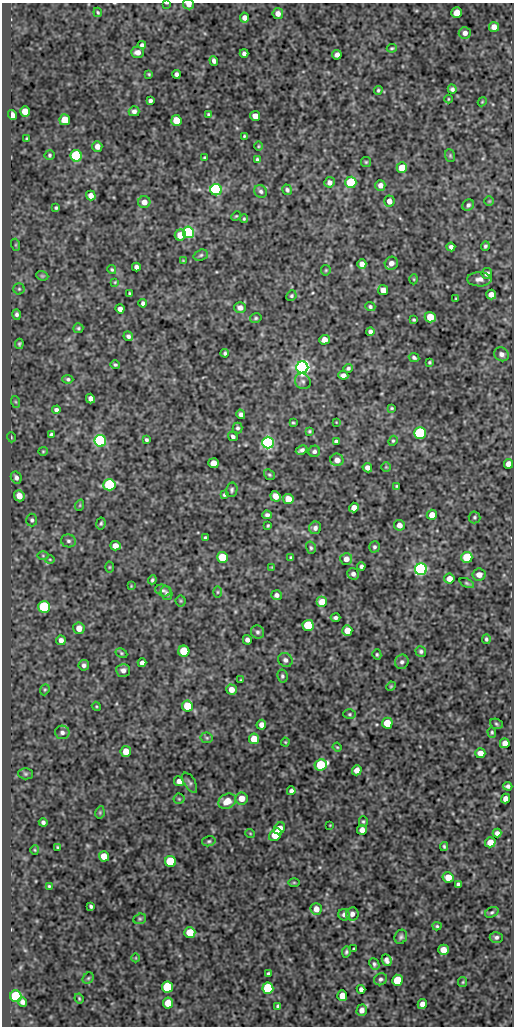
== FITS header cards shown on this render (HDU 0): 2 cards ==
NAXIS1  =                  512
NAXIS2  =                 1024

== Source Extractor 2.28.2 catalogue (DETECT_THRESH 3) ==
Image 512 x 1024 px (HDU 0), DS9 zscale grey, 1 PNG px = 1 image px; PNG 516 x 1028 px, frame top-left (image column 1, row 1024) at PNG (2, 3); each listed source drawn as its Kron ellipse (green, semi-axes under 4 px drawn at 4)
Background 48.4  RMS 0.55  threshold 1.65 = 3 sigma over >= 5 px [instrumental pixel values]
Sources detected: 272; all 272 listed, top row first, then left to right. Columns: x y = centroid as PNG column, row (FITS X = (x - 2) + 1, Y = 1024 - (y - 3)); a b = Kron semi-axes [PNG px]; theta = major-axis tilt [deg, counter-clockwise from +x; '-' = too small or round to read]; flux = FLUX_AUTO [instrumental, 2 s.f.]
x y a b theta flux
167 3 3 2 - 31
189 4 5 5 - 200
98 12 5 3 - 45
457 13 5 5 - 420
278 14 5 5 - 210
244 18 5 4 - 180
494 27 5 5 - 270
465 33 6 5 - 150
142 45 4 4 - 89
392 48 5 3 - 50
137 52 6 5 - 210
244 53 4 4 - 100
337 55 5 4 - 150
214 61 5 4 - 110
149 74 4 3 - 40
176 74 4 4 - 110
452 89 5 4 - 91
378 90 4 4 - 54
448 99 4 3 - 30
150 101 4 4 - 87
482 102 4 3 - 34
25 111 5 5 - 510
134 111 5 5 - 120
208 114 3 3 - 51
12 115 5 4 - 190
255 116 5 5 - 320
65 120 5 5 - 860
176 120 5 5 - 730
244 136 4 3 - 38
27 139 3 3 - 45
97 146 5 5 - 210
258 146 5 3 - 35
50 155 5 5 - 60
76 156 6 5 - 3600
450 156 6 5 - 53
204 157 3 3 - 44
257 159 3 3 - 60
366 162 5 5 - 46
402 168 5 5 - 630
329 182 5 5 - 150
351 182 6 5 - 2200
380 185 5 5 - 190
216 190 6 5 - 8600
287 190 5 4 - 79
261 191 7 6 - 94
91 195 5 4 - 220
389 201 5 5 - 220
489 201 5 5 - 39
144 202 6 6 - 260
468 205 6 5 - 88
56 208 3 3 - 57
236 216 5 3 - 39
244 219 4 3 - 39
188 232 6 5 - 4700
180 235 5 5 - 470
16 245 6 4 -72 45
485 246 5 4 - 71
451 247 4 4 - 120
201 255 7 5 18 73
183 261 3 3 - 31
391 263 7 6 - 210
362 264 5 4 - 200
136 267 4 4 - 130
112 270 4 3 - 46
326 270 5 5 - 50
487 274 5 5 - 160
42 276 6 4 -20 50
414 279 5 3 - 35
479 279 12 7 0 210
115 282 4 2 - 32
19 289 5 5 - 62
383 290 5 5 - 240
129 293 3 2 - 41
491 294 5 4 - 230
291 296 5 5 - 62
456 299 3 2 - 26
143 303 4 4 - 94
370 307 5 4 - 70
240 308 6 5 - 180
120 309 4 4 - 160
17 314 5 4 - 91
430 317 5 5 - 640
256 318 6 4 16 55
414 320 3 3 - 48
78 328 5 5 - 57
370 331 4 4 - 110
128 336 5 4 - 100
324 340 5 5 - 280
19 344 5 3 - 61
225 353 4 3 - 64
502 354 7 6 - 150
414 357 5 4 - 77
429 362 4 4 - 48
115 365 5 4 - 57
302 367 6 6 - 21000
348 368 5 4 - 72
343 375 5 4 - 170
68 379 5 4 - 65
303 381 8 7 - 110
90 399 5 4 - 160
16 402 6 4 -71 47
392 408 3 3 - 44
56 410 4 4 - 100
241 414 5 4 - 120
336 422 3 2 - 25
293 423 3 3 - 42
238 428 5 5 - 74
310 431 4 3 - 49
420 433 6 6 - 5600
51 434 4 4 - 60
233 436 5 4 - 92
11 437 5 3 - 33
146 440 4 3 - 63
100 441 6 5 - 8100
336 441 4 3 - 77
393 441 5 4 - 49
268 443 6 6 - 12000
302 450 6 4 27 110
43 451 5 4 - 41
314 451 6 5 - 100
337 460 6 6 - 250
213 463 5 5 - 440
509 464 5 4 - 280
386 467 5 5 - 44
367 468 5 4 - 170
269 475 6 5 - 56
16 478 6 5 - 120
109 485 6 5 - 4100
396 486 3 2 - 35
232 490 7 5 78 80
224 495 4 3 - 55
19 496 6 5 - 300
275 496 5 5 - 310
288 499 5 5 - 450
80 505 6 3 72 35
354 508 5 4 - 270
267 515 5 4 - 99
432 515 5 5 - 350
474 517 6 6 - 68
32 520 6 5 - 80
101 523 6 4 80 65
399 525 5 5 - 240
268 526 3 2 - 43
315 528 6 6 - 120
205 538 3 3 - 51
68 541 7 6 - 100
115 546 5 4 - 290
374 547 6 5 - 76
311 548 6 4 -74 66
43 556 6 4 0 40
223 557 5 5 - 1300
467 557 5 5 - 1500
291 558 4 3 - 54
50 559 5 3 - 33
346 559 6 5 - 220
361 566 4 4 - 87
109 567 5 3 - 37
272 567 3 3 - 28
421 569 6 6 - 12000
353 574 6 5 - 110
479 575 6 6 - 240
449 579 5 5 - 300
152 580 4 3 - 59
467 583 8 4 -25 61
131 586 3 3 - 29
163 590 8 5 -17 89
217 592 5 3 - 41
166 593 7 5 -72 83
276 595 5 5 - 120
181 601 5 5 - 46
322 602 5 5 - 560
44 607 6 6 - 3300
336 618 5 3 - 89
308 625 5 5 - 2000
79 628 6 5 - 300
347 630 5 5 - 450
257 632 7 6 - 88
486 639 5 4 - 65
61 640 5 4 - 170
247 640 4 4 - 130
184 651 5 5 - 1300
421 651 5 5 - 76
121 653 6 4 -28 51
377 654 5 4 - 55
285 660 7 6 - 140
402 662 7 6 - 100
142 663 4 4 - 140
84 665 5 5 - 110
123 670 7 6 - 160
282 676 6 5 - 74
241 680 3 2 - 29
391 686 5 4 - 39
45 690 6 4 68 49
231 690 5 5 - 310
96 706 5 3 - 37
187 706 5 5 - 1100
349 714 6 5 - 60
387 723 5 5 - 840
496 724 6 5 - 60
261 725 5 4 - 170
62 732 7 7 - 120
492 732 5 4 - 50
207 738 6 5 - 54
254 739 5 5 - 720
285 742 4 4 - 37
505 743 5 5 - 220
337 747 4 3 - 35
126 751 5 5 - 390
480 753 5 5 - 300
321 765 6 5 - 2800
357 770 5 4 - 270
25 774 7 5 -2 68
179 781 5 4 - 210
190 783 11 5 -59 94
508 786 4 4 - 100
291 791 4 4 - 96
242 798 6 6 - 380
179 799 5 5 - 50
505 799 5 4 - 230
227 801 9 7 28 500
100 812 6 4 79 51
363 821 5 4 - 50
43 822 4 4 - 90
330 825 2 2 - 22
279 828 6 5 - 400
362 830 5 5 - 260
250 833 5 3 - 30
497 833 4 4 - 130
275 835 7 5 48 780
209 841 7 5 14 67
490 842 5 5 - 360
444 846 4 3 - 57
58 847 4 3 - 40
35 850 5 3 - 32
104 856 5 5 - 540
170 861 5 5 - 1800
448 877 5 5 - 520
294 882 6 4 0 42
458 884 4 4 - 85
49 886 3 3 - 42
91 906 4 3 - 67
316 909 6 5 - 300
492 912 7 5 29 68
352 914 6 6 - 160
344 915 6 5 - 120
140 919 6 5 - 60
437 926 4 4 - 48
190 933 5 5 - 900
401 937 7 6 - 85
496 937 6 5 - 96
354 949 3 3 - 44
443 950 5 5 - 370
346 952 5 3 - 65
136 958 4 3 - 27
387 960 6 4 -66 140
374 964 6 5 - 74
268 974 4 3 - 70
88 978 6 5 - 56
381 979 7 6 - 94
397 980 5 5 - 1300
463 982 5 4 - 41
167 987 5 5 - 2200
268 988 5 5 - 2900
361 989 4 4 - 120
16 996 6 5 - 3400
342 996 5 5 - 480
79 998 5 3 - 44
22 1002 5 4 - 120
168 1003 5 5 - 610
422 1004 5 4 - 210
278 1006 4 3 - 73
362 1010 5 5 - 210
At the frame edge (FLAGS 8, measured only in part): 2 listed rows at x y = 167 3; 189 4